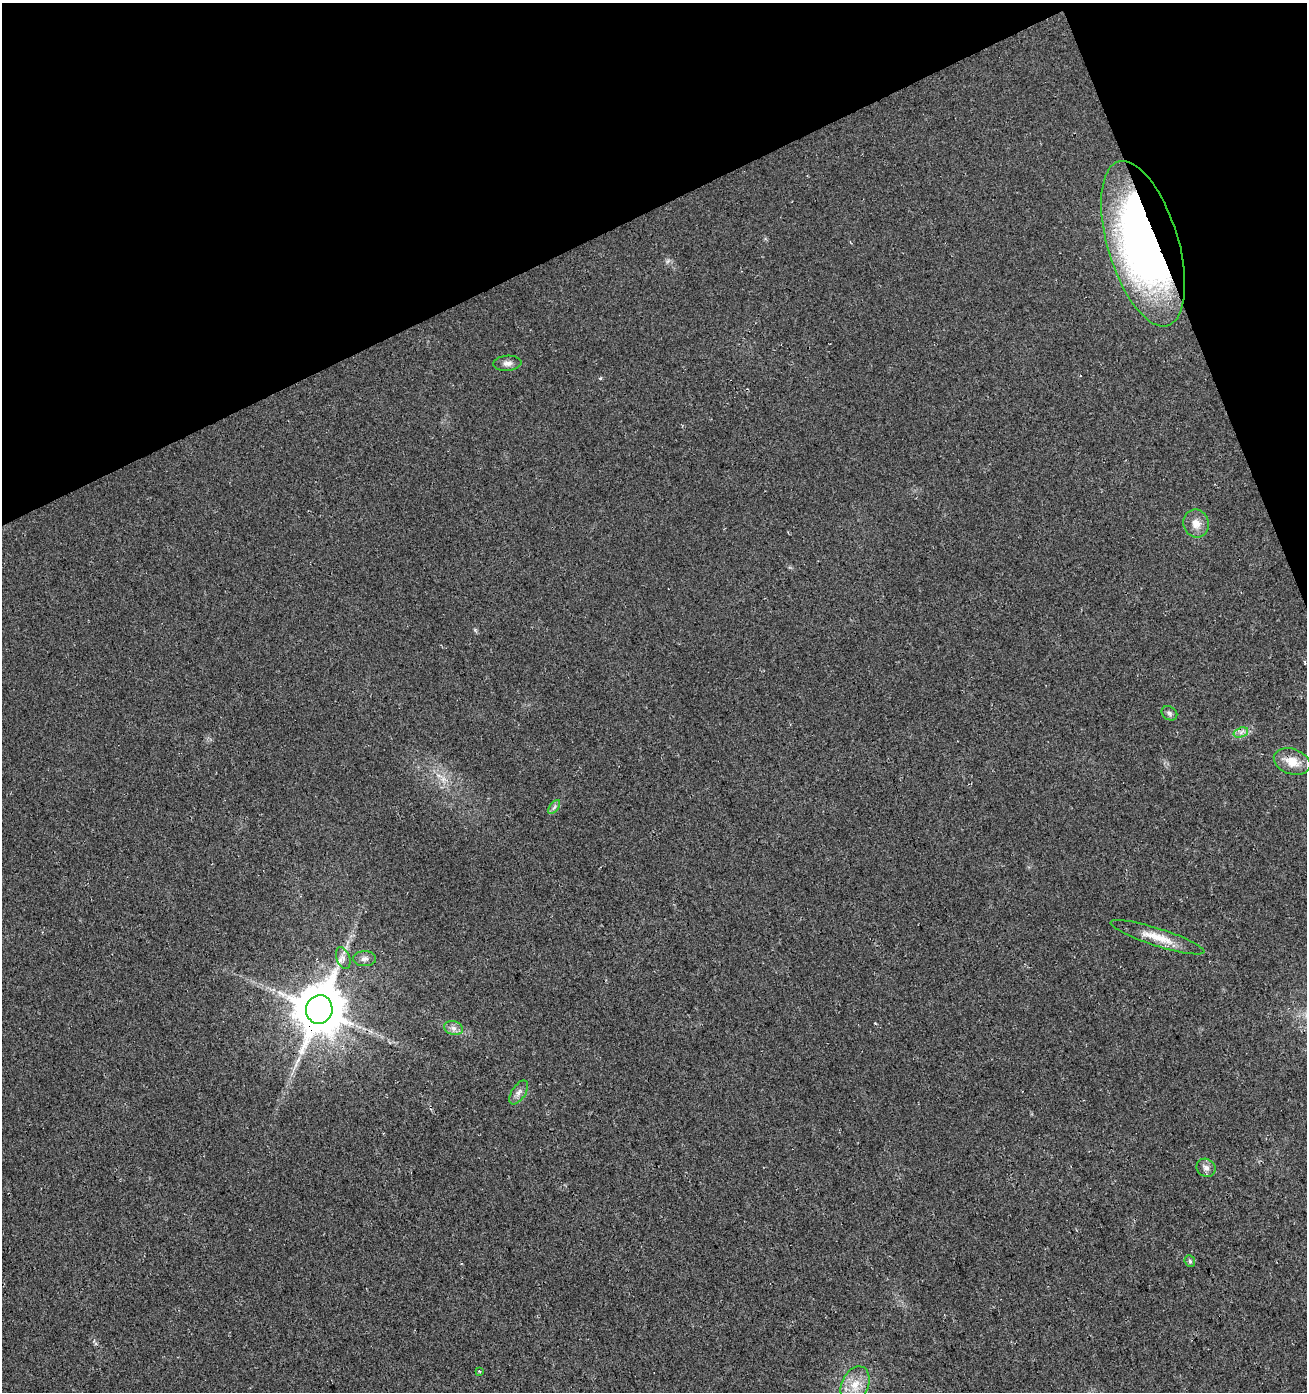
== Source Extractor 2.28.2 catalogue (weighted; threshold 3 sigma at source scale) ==
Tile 3 of 4 x 4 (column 3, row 1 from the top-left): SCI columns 2777-4081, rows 4224-5613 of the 5495 x 5671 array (HDU 1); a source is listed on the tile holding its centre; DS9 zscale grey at full resolution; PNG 1309 x 1394 px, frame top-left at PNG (2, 3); each listed source drawn as its Kron ellipse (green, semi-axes under 4 px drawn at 4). Shown black and unused: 20% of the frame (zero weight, under 3 of 4 exposures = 5% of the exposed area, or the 3 px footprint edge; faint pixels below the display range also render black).
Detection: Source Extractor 2.28.2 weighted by HDU 2 'WHT'; one run over the whole footprint, this tile lists its part. Background 0.0153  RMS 0.0066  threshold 0.0296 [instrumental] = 3 sigma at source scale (4.5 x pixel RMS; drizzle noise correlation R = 1.50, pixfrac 1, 0.0396/0.0396 arcsec/px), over >= 5 px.
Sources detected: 17; all 17 listed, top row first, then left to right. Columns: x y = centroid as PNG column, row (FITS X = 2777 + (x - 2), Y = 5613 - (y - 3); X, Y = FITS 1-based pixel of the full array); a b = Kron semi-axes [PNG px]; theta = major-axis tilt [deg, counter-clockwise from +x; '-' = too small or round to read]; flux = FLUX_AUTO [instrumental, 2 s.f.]
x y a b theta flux
1143 244 86 35 -73 370
507 363 14 7 3 3.3
1196 523 14 13 - 6.7
1169 713 8 6 -34 1.7
1241 732 7 4 19 2.1
1292 762 19 12 -19 11
554 807 8 4 53 1.5
1157 937 49 9 -18 13
343 958 11 6 -72 3.4
365 959 11 7 0 3
319 1009 14 13 - 3400
453 1028 9 7 -15 3.1
519 1092 13 7 57 3.2
1206 1168 10 8 -38 3.2
1190 1261 6 5 - 1.3
480 1371 4 3 - 0.78
855 1385 19 13 66 11
Overlapping masked pixels (flux is a lower limit): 2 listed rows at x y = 1143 244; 319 1009
Unlisted compact peaks at least as high as the median listed source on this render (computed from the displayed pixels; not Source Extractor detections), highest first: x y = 475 630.